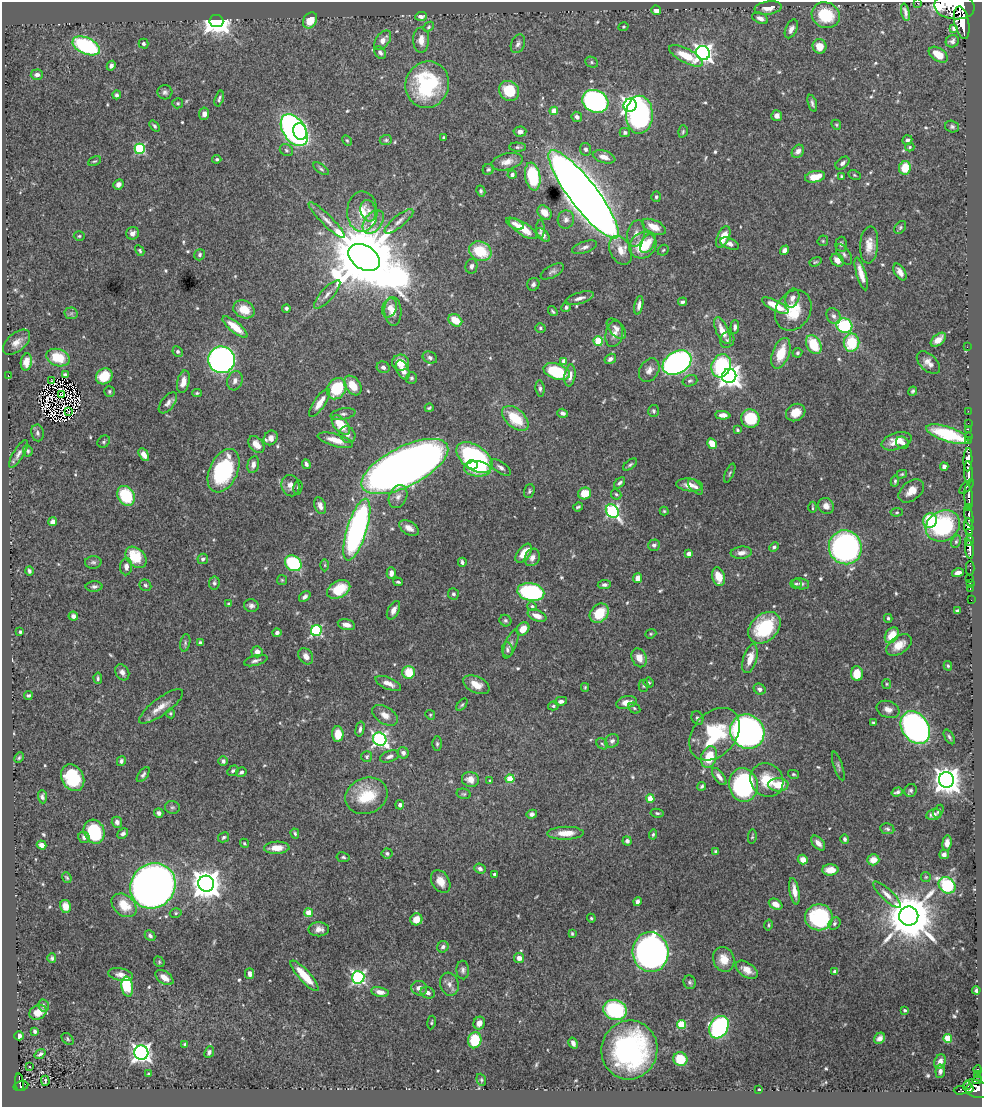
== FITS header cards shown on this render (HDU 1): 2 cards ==
NAXIS1  =                  980
NAXIS2  =                 1105

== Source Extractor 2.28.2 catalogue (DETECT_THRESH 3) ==
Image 980 x 1105 px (HDU 1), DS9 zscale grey, 1 PNG px = 1 image px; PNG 984 x 1109 px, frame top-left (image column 1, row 1105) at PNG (2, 2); each listed source drawn as its Kron ellipse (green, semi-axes under 4 px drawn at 4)
Background 1.15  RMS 0.019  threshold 0.056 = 3 sigma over >= 5 px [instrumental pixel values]
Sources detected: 600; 4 with non-positive FLUX_AUTO (blend fragments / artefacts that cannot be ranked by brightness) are neither listed nor drawn; of the other 596, the 500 brightest by FLUX_AUTO listed and drawn (96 fainter detections omitted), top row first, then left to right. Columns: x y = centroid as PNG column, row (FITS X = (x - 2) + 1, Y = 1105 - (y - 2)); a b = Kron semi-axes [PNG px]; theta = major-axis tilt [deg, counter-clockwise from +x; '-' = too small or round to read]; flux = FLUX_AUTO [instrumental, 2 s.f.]
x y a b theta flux
917 3 2 2 - 16
954 6 20 13 -5 15000
768 8 13 6 7 13
656 10 5 4 - 6.1
905 12 9 3 -78 3.7
826 15 14 12 -26 64
421 16 6 4 4 5.1
760 18 8 5 -22 7.2
310 20 8 6 55 22
216 21 7 6 - 1500
962 23 16 7 -78 7900
429 27 6 4 42 2
624 27 5 4 - 1.7
954 28 4 3 - 2.5
791 29 10 5 66 6
383 40 11 6 52 10
421 40 12 8 89 12
952 41 7 6 - 3.8
143 44 5 5 - 2.7
518 44 10 6 67 4.6
86 46 14 8 -25 130
819 46 7 7 - 18
380 52 7 5 -56 3.8
703 53 7 7 - 650
938 55 10 6 -35 26
686 56 19 7 -28 32
592 62 6 5 - 2.3
111 66 5 4 - 4.3
37 75 6 5 - 5.2
427 85 23 21 72 130
509 91 10 9 - 45
165 92 7 7 - 3.9
117 95 4 4 - 2.7
219 99 8 4 74 2.9
595 101 13 11 -26 350
178 103 5 5 - 2
812 103 9 4 -73 3.6
630 105 7 6 - 540
554 111 4 4 - 20
204 114 6 5 - 7.6
639 115 19 13 88 250
777 116 5 5 - 6.6
577 117 5 5 - 4.9
836 125 5 4 - 1.7
154 126 6 4 -52 2.5
952 127 7 6 - 2.9
294 130 18 11 -57 480
300 131 8 6 -77 190
683 131 6 4 73 2.1
520 132 6 5 - 5.7
625 133 5 4 - 2.8
443 138 3 3 - 2
347 140 6 4 -62 1.8
386 140 6 5 - 2.3
907 140 5 4 - 3.4
518 147 8 4 -2 2.4
910 147 4 3 - 1.6
140 149 5 5 - 120
585 149 6 5 - 3.6
286 150 7 5 -32 2.5
798 151 7 5 53 6
604 157 11 6 -16 9.7
217 159 4 4 - 2.1
95 161 7 3 24 1.7
507 162 16 8 14 11
842 163 8 5 40 4.5
905 168 7 6 - 29
321 169 9 4 -35 2.5
488 169 6 5 - 2.2
512 174 4 4 - 3.2
854 175 6 4 -27 1.8
533 176 14 7 -79 80
815 177 10 5 11 21
842 177 4 3 - 1.9
118 184 5 4 - 5.1
481 191 6 4 -62 3.1
583 194 55 14 -52 3600
656 197 5 5 - 2.5
368 211 11 7 -73 7.3
362 212 20 15 90 27
544 213 8 6 -47 11
566 219 9 8 - 5.7
327 220 25 5 -45 10
399 221 18 6 40 7.9
373 222 13 8 52 12
515 224 9 4 -26 4.6
654 227 13 6 -25 17
900 227 7 5 51 2.3
523 229 16 6 -34 20
540 229 9 4 -90 2.3
132 233 6 6 - 5.7
636 233 13 8 77 8.4
543 235 8 4 -46 6.3
79 236 5 4 - 1.8
723 237 11 6 66 18
823 241 5 5 - 1.6
648 243 11 6 61 14
730 244 10 5 -23 5.7
841 244 7 6 - 3.4
643 245 14 12 37 41
869 245 18 9 85 16
585 247 13 5 20 5.4
621 250 15 10 -63 17
663 250 6 4 45 1.9
784 250 5 4 - 5.1
140 251 6 4 -61 2
480 251 11 9 -24 46
844 254 11 6 -58 4.4
200 255 6 5 - 3.2
364 257 17 11 -32 19000
837 260 7 6 - 9.5
815 262 6 4 19 1.8
471 266 7 6 - 4.2
552 271 13 6 28 4.2
900 272 9 5 -59 8.6
861 274 17 4 -74 13
533 284 6 6 - 3.4
327 294 18 6 48 8.5
579 298 15 5 17 7.1
792 298 10 6 69 6.9
682 302 5 3 - 2.8
639 305 9 4 79 5.8
775 306 14 5 -27 27
566 307 5 4 - 2.9
286 308 4 4 - 3.1
389 308 10 7 69 8.1
244 309 11 8 -25 23
793 310 21 17 59 42
393 311 14 8 -87 13
553 311 5 3 - 2
71 313 6 6 - 2.8
834 316 8 6 -62 4.9
455 320 7 5 -33 23
844 325 8 7 - 82
235 327 15 5 -39 21
735 327 7 4 85 3.9
540 328 5 4 - 2.3
616 329 12 7 -48 7.1
722 331 14 6 -65 17
614 334 13 8 77 10
727 340 8 7 - 3.6
938 340 9 5 40 12
598 341 5 4 - 66
16 342 16 9 41 9.6
852 343 9 7 81 53
814 345 10 7 -60 45
967 347 2 2 - 75
178 352 5 4 - 2.7
781 353 16 8 70 32
797 353 5 4 - 2.3
58 358 12 8 -19 42
430 358 7 5 -25 3.8
610 359 6 5 - 5.4
221 360 13 13 - 470
564 361 4 4 - 11
26 362 9 5 81 11
401 363 8 8 - 18
677 363 15 11 31 480
928 363 14 8 -43 9.9
721 366 12 9 70 110
383 367 6 5 - 4.4
403 370 10 6 -64 11
649 370 12 9 59 8.6
557 372 13 7 -19 76
8 375 3 2 - 23
65 375 4 3 - 2.8
570 375 11 5 82 7.6
104 376 9 7 36 35
729 376 7 7 - 990
411 378 6 5 - 2.4
52 380 3 2 - 3.6
235 381 10 7 73 6.7
690 381 7 5 18 2.9
183 382 11 6 77 12
353 385 11 7 -55 24
540 388 8 4 -82 3.1
337 389 11 9 55 64
109 391 5 5 - 2.1
913 391 5 4 - 2.1
197 393 5 3 - 1.8
61 395 3 2 - 3.2
168 403 12 6 52 6.3
320 403 16 5 56 15
429 408 4 3 - 1.8
653 411 6 5 - 2.7
968 411 2 2 - 22
69 412 3 2 - 2.2
796 412 10 8 28 17
563 413 5 4 - 4.6
343 414 12 5 11 4.7
723 415 7 4 -4 8
515 418 16 9 -42 45
750 418 9 9 - 57
968 423 2 2 - 21
341 425 12 6 -49 33
968 429 2 2 - 20
737 430 3 3 - 1.9
37 433 8 6 -82 3.4
347 434 9 7 -51 5.5
948 434 22 7 -18 74
968 436 2 2 - 35
271 438 8 6 51 8.4
335 440 18 6 -16 16
968 440 2 2 - 26
897 441 16 8 17 19
104 442 7 5 41 2.4
902 443 7 6 - 5.8
256 444 9 6 -48 12
712 444 5 4 - 22
28 451 6 4 -66 2.6
18 454 16 5 59 5.7
144 455 7 4 -60 9.4
474 458 20 12 -35 210
968 460 11 4 88 3600
253 464 9 5 76 6.6
306 464 5 4 - 3.5
472 465 6 4 -13 17
630 465 8 4 37 2.5
405 466 48 19 27 1900
501 467 12 5 -35 5.2
944 467 4 4 - 4.3
477 469 13 7 -5 43
224 471 23 14 65 130
730 473 10 3 66 2.2
968 473 11 3 -88 2600
902 474 5 4 - 1.7
895 481 5 4 - 2.3
620 483 7 4 44 3.2
690 485 13 6 -7 13
291 486 11 9 -76 9.2
298 487 7 4 78 2.1
695 487 9 5 -47 4.5
967 487 9 4 45 430
529 491 7 5 71 2.8
911 491 14 9 38 13
585 493 6 6 - 25
616 494 5 5 - 2
126 496 10 8 -59 69
398 496 12 9 66 7.4
969 498 12 3 -86 1000
320 506 9 5 -70 7.2
826 506 8 7 - 7.6
578 507 5 3 - 2.1
812 507 5 2 - 1.7
969 507 3 3 - 490
612 511 7 6 - 210
664 511 4 4 - 1.8
897 512 6 4 6 1.9
969 516 11 3 -78 870
930 520 7 7 - 61
53 522 4 4 - 7.8
943 526 18 15 30 130
969 527 8 4 -82 3600
409 528 11 6 -31 8.6
357 530 32 10 72 390
969 533 4 3 - 870
970 541 5 3 - 1200
956 542 6 4 63 2.1
654 545 6 5 - 3.9
774 547 5 4 - 2.7
845 547 17 16 - 370
969 549 9 4 -84 2500
524 553 11 6 52 18
741 553 10 6 6 8.3
689 554 4 4 - 11
136 557 12 8 -46 48
532 557 9 7 61 7.6
203 559 5 5 - 4.2
93 562 8 6 3 3.3
462 562 4 3 - 3
293 563 9 7 -40 100
325 565 6 4 90 2
126 567 8 6 87 7.6
970 568 7 2 89 70
29 571 4 3 - 2.7
391 573 6 4 -89 7.1
958 573 6 4 16 6.1
718 577 9 6 -75 20
638 578 5 4 - 13
970 579 3 3 - 79
282 580 5 5 - 1.7
398 582 5 3 - 2.2
214 583 7 5 80 2.8
970 583 2 2 - 16
796 584 6 4 -3 2.5
801 584 8 5 -12 4
145 585 6 5 - 3
604 585 6 4 6 3.9
94 587 8 5 1 4
339 589 12 8 27 40
970 589 3 2 - 29
531 592 13 9 -11 150
453 594 6 5 - 3
305 597 6 4 41 4
971 600 2 2 - 13
229 603 4 3 - 1.8
251 606 7 6 - 4.4
532 606 5 4 - 2.3
393 610 10 5 63 7.1
957 611 4 3 - 3
599 613 11 8 48 37
73 616 5 4 - 5.2
537 616 10 5 -20 9.4
888 618 4 4 - 2.3
505 621 6 5 - 2.8
346 625 9 5 -13 7.9
764 628 18 13 43 85
523 629 7 5 47 15
316 630 6 5 - 160
20 632 3 3 - 2.6
277 633 4 4 - 5.7
651 634 6 4 20 1.7
892 635 8 6 55 23
185 643 9 5 78 2.7
200 643 4 4 - 2.8
511 644 15 5 68 4.7
899 645 14 8 34 17
507 650 7 5 -84 3.3
257 652 5 5 - 9.2
306 656 9 6 -55 7.8
639 658 10 7 -68 12
750 659 15 6 74 17
256 660 12 5 15 4.5
948 666 5 3 - 1.8
122 672 8 6 -59 7.1
409 672 6 6 - 33
857 674 7 6 - 25
98 678 5 3 - 2.4
388 683 14 5 -24 10
649 683 5 5 - 2.2
887 684 5 4 - 1.7
476 685 14 8 -25 16
644 686 6 5 - 1.8
585 687 4 3 - 1.7
760 689 6 5 - 4.6
28 695 4 3 - 2.2
561 701 6 4 12 5
626 702 10 6 15 13
462 705 7 4 51 2
161 706 26 8 36 16
553 706 5 4 - 2.2
634 708 6 5 - 2.4
888 709 11 8 -20 9.1
170 713 5 4 - 1.9
385 715 14 8 -33 11
430 715 5 4 - 1.7
697 718 7 5 -63 3.2
873 723 3 3 - 1.8
915 728 18 13 -55 380
360 729 7 4 76 3.6
747 732 18 16 -48 630
338 734 8 5 -88 22
715 734 29 21 48 95
949 737 8 4 -58 2.9
380 739 7 6 - 330
612 741 7 6 - 4.1
437 744 7 5 -90 2.5
602 744 6 5 - 2.2
403 753 6 5 - 4.3
389 756 10 5 20 4.6
367 757 5 5 - 2.4
709 757 11 7 72 35
19 758 6 4 62 1.9
121 761 5 4 - 3.3
223 761 5 5 - 4.1
838 766 15 4 -72 3.6
233 771 6 4 32 2.7
241 772 5 4 - 3.3
793 774 5 4 - 1.9
143 775 9 4 54 3.3
719 777 10 4 -52 6.3
73 778 14 11 -62 80
470 779 8 7 - 12
510 779 4 4 - 37
767 780 17 16 - 36
946 780 7 7 - 1600
490 781 4 4 - 2.1
743 785 17 14 -80 170
778 785 10 6 -1 25
702 786 4 3 - 2.1
911 790 6 6 - 3.1
897 792 5 3 - 3
464 794 7 5 -13 2.2
366 796 21 17 21 52
42 797 7 4 -87 3.9
650 798 4 4 - 24
400 805 5 4 - 3.4
172 807 7 6 - 3
938 811 7 4 58 2.3
159 813 5 4 - 4.2
657 813 6 4 -10 2.4
532 814 5 4 - 3.7
934 815 7 5 13 6.1
117 822 5 5 - 5.3
887 829 7 5 -11 2.9
94 832 12 10 -66 72
295 833 5 4 - 2.3
566 833 18 6 1 16
123 834 6 4 42 4.3
653 834 5 4 - 2.1
84 837 6 5 - 4.6
224 837 6 4 29 2.4
752 837 7 3 81 1.8
845 839 5 4 - 2.8
627 841 4 4 - 4
244 843 5 4 - 1.9
818 843 9 5 -48 7.4
947 843 7 4 82 7.2
42 845 5 4 - 5.9
277 848 13 6 3 16
716 851 3 3 - 1.9
387 853 5 5 - 2.9
944 854 5 4 - 5.2
343 857 7 5 -10 2.6
803 860 5 4 - 13
873 860 6 5 - 15
480 869 6 4 -22 4
830 870 8 5 1 17
494 874 3 3 - 2.8
926 877 5 5 - 1.8
67 878 5 4 - 1.8
441 882 12 8 -59 14
206 884 8 8 - 2100
947 885 9 7 -42 100
153 886 23 21 45 1500
794 891 13 5 -80 11
887 895 18 5 -44 9
637 901 4 4 - 4.6
776 904 7 5 -27 11
124 905 14 10 -39 28
66 906 6 5 - 12
176 913 6 4 16 2.3
309 913 4 4 - 29
909 916 9 9 - 7300
819 917 14 13 - 130
591 918 4 4 - 2
416 919 6 6 - 15
834 924 7 5 48 3.1
768 925 5 4 - 1.8
319 929 10 7 1 8.8
572 934 4 3 - 1.7
150 935 6 4 -43 3.8
443 947 6 5 - 4.8
650 952 20 18 -84 990
52 958 5 4 - 2.3
519 958 5 5 - 9
724 959 13 10 -71 17
159 962 6 4 -50 1.7
463 970 9 6 -88 4.3
747 970 12 7 -34 11
835 971 4 4 - 3.2
249 974 5 4 - 6.8
120 975 12 6 -11 7.4
304 976 20 5 -48 35
358 977 6 6 - 280
164 978 10 6 -35 10
690 982 7 6 - 2.8
449 984 11 9 -73 8.2
127 987 10 5 -81 72
419 988 8 7 - 8.7
976 990 4 3 - 2.7
380 992 9 5 -12 8.6
428 993 7 5 -21 5.4
43 1006 6 5 - 2.8
615 1010 12 10 -17 110
905 1010 3 3 - 2
38 1012 9 7 27 14
431 1023 7 3 80 1.7
479 1023 6 5 - 8.1
682 1024 4 4 - 58
719 1027 12 9 60 280
35 1031 4 3 - 2.9
19 1036 4 4 - 6.3
880 1038 6 5 - 5.4
948 1038 4 4 - 44
67 1039 7 5 -45 2.1
475 1040 8 6 78 44
573 1043 6 4 -60 4.5
185 1044 4 3 - 2.4
629 1050 30 28 77 260
209 1052 6 4 67 4
141 1053 7 7 - 640
40 1054 6 3 36 3.3
680 1059 7 6 - 35
940 1061 7 5 67 8.3
29 1067 3 3 - 4.7
978 1070 4 3 - 97
940 1071 7 5 84 4.2
148 1074 3 3 - 2
978 1074 3 3 - 170
481 1080 6 4 -70 1.8
977 1080 5 3 - 220
45 1081 5 2 - 1.8
19 1082 9 3 -85 220
21 1086 7 4 14 220
968 1086 3 3 - 190
970 1088 4 3 - 200
976 1089 13 8 -20 1400
759 1090 3 3 - 1.9
960 1090 7 4 3 89
At the frame edge (FLAGS 8, measured only in part): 2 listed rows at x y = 917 3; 954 6
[96 fainter detections neither listed nor drawn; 4 non-positive-flux detections neither listed nor drawn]